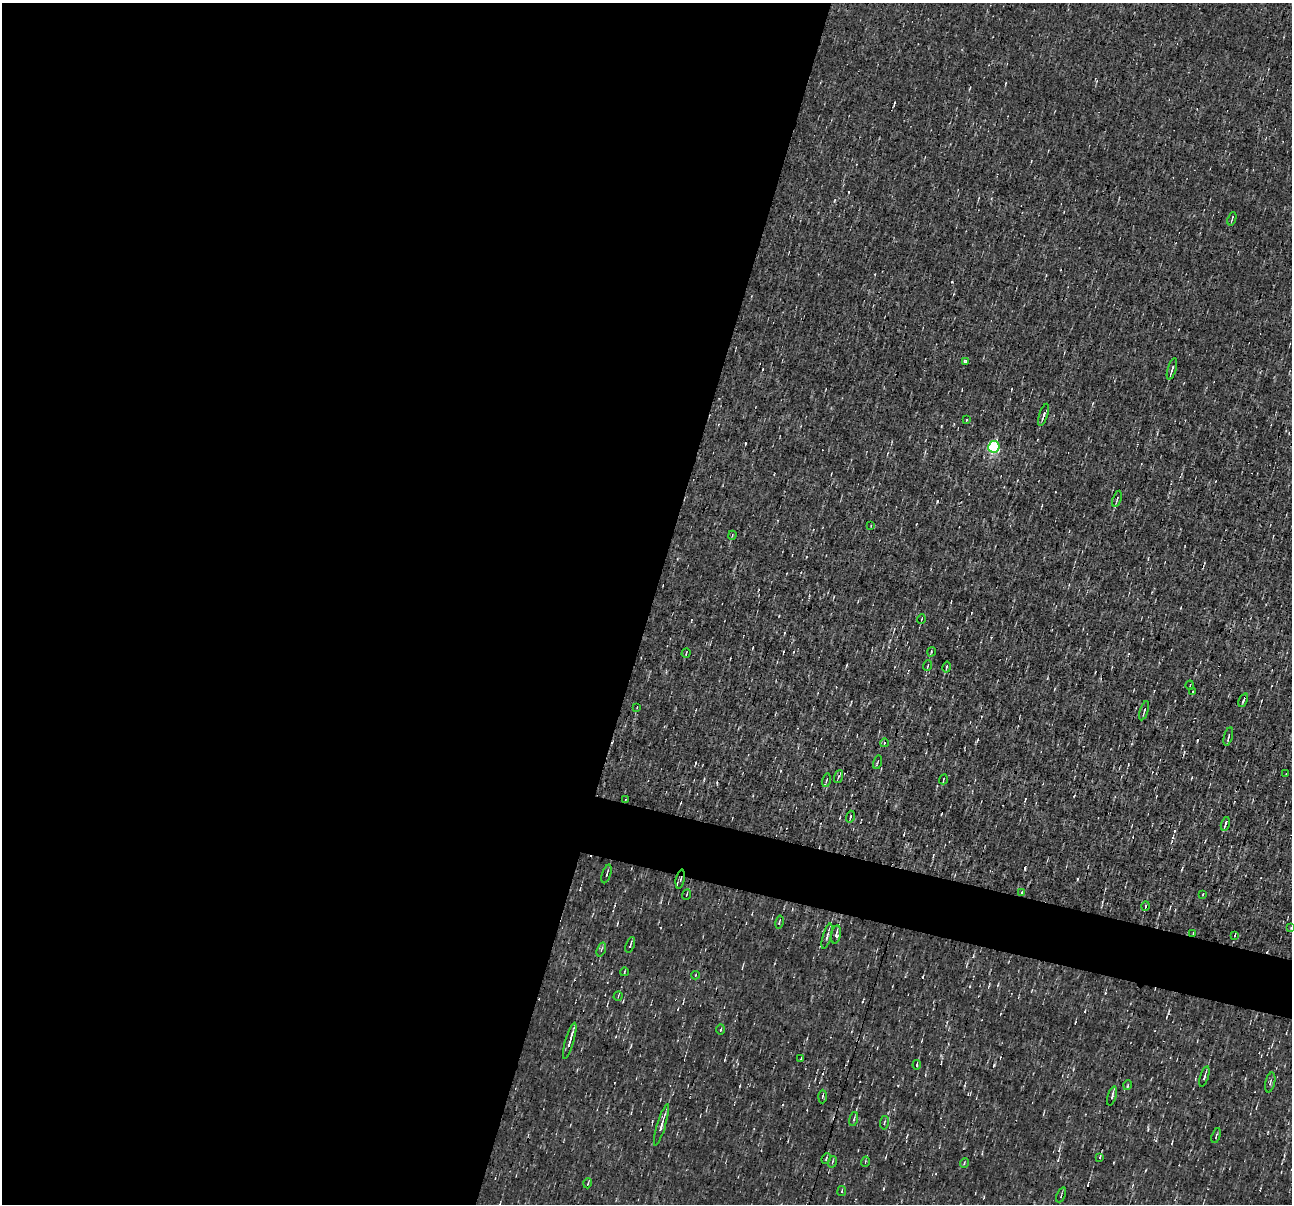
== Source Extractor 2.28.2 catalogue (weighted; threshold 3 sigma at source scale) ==
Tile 5 of 4 x 4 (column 1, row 2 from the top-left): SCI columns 1-1290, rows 2656-3857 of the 5161 x 5185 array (HDU 1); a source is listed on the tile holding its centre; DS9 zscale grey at full resolution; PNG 1294 x 1206 px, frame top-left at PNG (2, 3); each listed source drawn as its Kron ellipse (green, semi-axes under 4 px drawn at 4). Shown black and unused: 53% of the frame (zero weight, under 3 of 4 exposures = <1% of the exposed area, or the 3 px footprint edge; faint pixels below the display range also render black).
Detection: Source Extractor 2.28.2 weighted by HDU 2 'WHT'; one run over the whole footprint, this tile lists its part. Background 8.59e-04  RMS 0.042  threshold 0.191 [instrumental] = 3 sigma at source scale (4.5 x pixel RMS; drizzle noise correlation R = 1.50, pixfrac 1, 0.05/0.05 arcsec/px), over >= 5 px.
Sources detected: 68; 1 cosmic-ray / hot-pixel residue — neither listed nor drawn; the other 67 listed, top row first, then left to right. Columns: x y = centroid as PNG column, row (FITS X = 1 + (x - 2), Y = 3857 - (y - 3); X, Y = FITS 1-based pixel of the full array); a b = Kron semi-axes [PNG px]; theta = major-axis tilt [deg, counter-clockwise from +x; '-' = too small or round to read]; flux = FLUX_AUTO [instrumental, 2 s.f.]
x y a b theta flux
1232 219 7 2 70 4.7
966 362 4 3 - 16
1172 369 11 3 73 12
1043 415 11 3 72 13
967 420 3 2 - 5.2
994 447 6 5 - 580
1117 499 8 3 72 7.3
871 525 3 2 - 3.5
732 535 4 4 - 4.2
921 619 5 3 - 3.5
931 652 5 3 - 3.8
686 653 5 3 - 4.4
928 665 5 2 - 3.7
947 667 5 2 - 5.3
1190 685 4 3 - 3.6
1193 692 3 2 - 3.1
1243 700 7 2 66 7.4
637 707 3 2 - 3
1144 711 10 3 73 8.6
1228 737 9 2 75 7.9
884 743 4 3 - 3.4
877 762 7 3 76 4.3
1286 774 3 2 - 2.9
838 776 7 3 71 6.5
943 779 5 2 - 3.4
826 780 7 3 76 5
625 800 3 2 - 2.7
850 817 6 2 75 5.3
1225 824 7 3 74 11
607 874 10 3 71 7.3
680 879 9 4 78 11
1022 892 4 2 - 3.9
1203 894 3 2 - 3.1
686 895 5 2 - 3.6
1146 906 4 3 - 6
779 922 6 2 79 4.7
1291 928 4 3 - 3.8
1193 933 3 2 - 3.5
836 934 9 4 80 16
1235 935 3 2 - 3.8
827 936 13 3 74 11
630 945 8 2 71 6.9
601 949 7 4 70 7.8
624 972 4 2 - 3.2
695 975 4 3 - 2.9
618 996 4 3 - 3.7
721 1030 5 3 - 4.4
570 1041 19 3 74 23
801 1059 4 2 - 4.1
917 1065 4 2 - 4.5
1204 1076 10 3 73 11
1270 1082 10 5 77 8.6
1128 1085 5 3 - 4.1
1112 1096 10 3 72 11
822 1097 7 3 88 5.8
854 1119 7 3 77 6.3
884 1123 7 4 82 6.5
661 1125 22 3 73 29
1216 1136 8 2 70 4.7
1100 1157 4 2 - 4.8
826 1159 6 3 65 5.2
832 1162 6 3 71 4.9
865 1162 5 3 - 4.8
964 1163 5 3 - 3.8
588 1183 5 3 - 4
842 1191 5 2 - 3.7
1061 1195 8 2 65 4.6
Overlapping masked pixels (flux is a lower limit): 3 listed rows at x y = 625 800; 680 879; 1193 933
Isophote crosses this tile's border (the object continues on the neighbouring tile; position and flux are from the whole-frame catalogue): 1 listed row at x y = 1291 928
Unlisted compact peaks at least as high as the median listed source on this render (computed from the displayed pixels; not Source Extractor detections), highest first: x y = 952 281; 883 1188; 1058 1160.